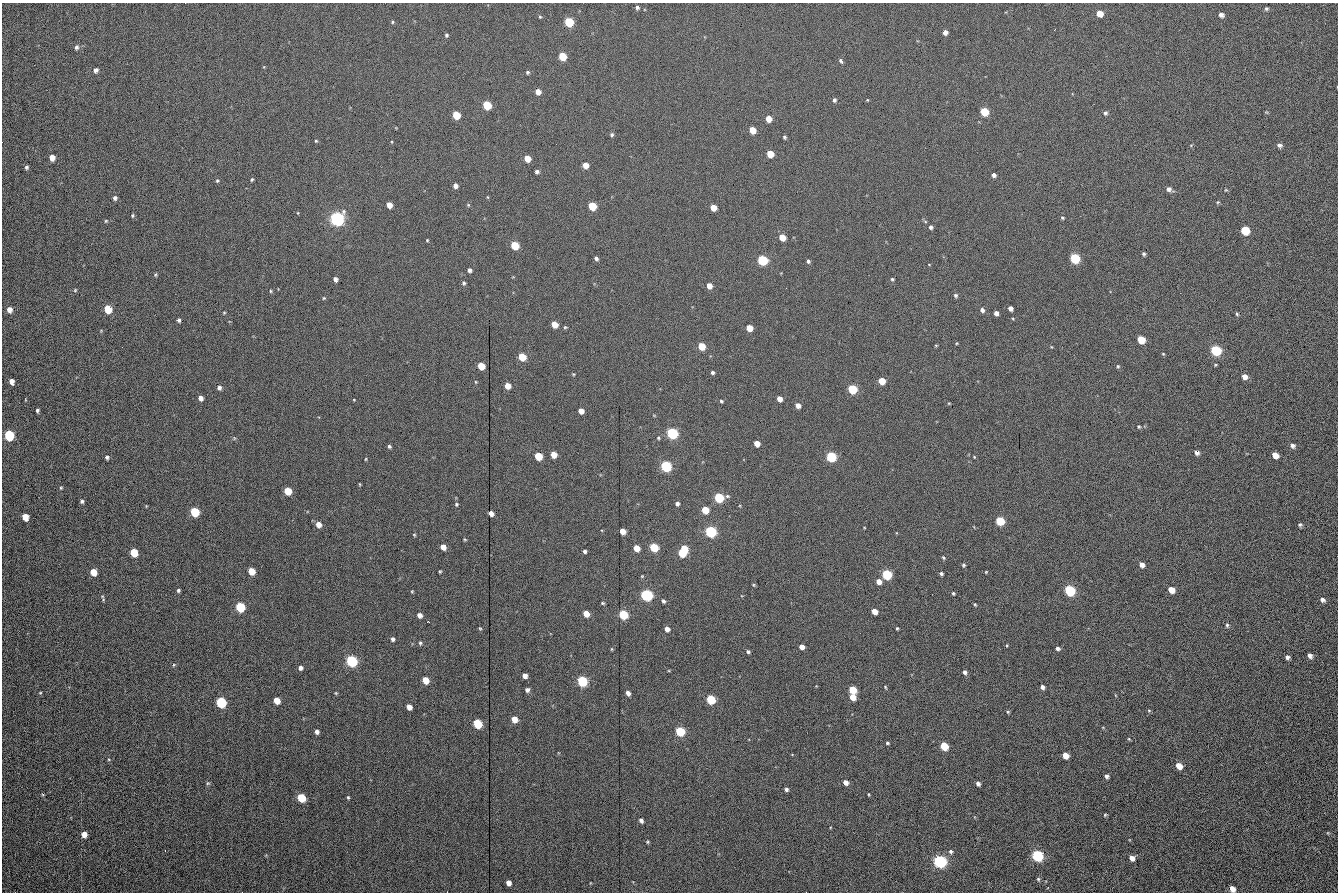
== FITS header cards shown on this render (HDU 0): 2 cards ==
NAXIS1  =                 1336 /fastest changing axis
NAXIS2  =                  890 /next to fastest changing axis

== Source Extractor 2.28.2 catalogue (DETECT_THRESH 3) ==
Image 1336 x 890 px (HDU 0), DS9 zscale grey, 1 PNG px = 1 image px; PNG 1340 x 894 px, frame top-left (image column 1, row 890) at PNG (2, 3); no overlay
Background 274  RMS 19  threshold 56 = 3 sigma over >= 5 px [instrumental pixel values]
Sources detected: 248; all 248 listed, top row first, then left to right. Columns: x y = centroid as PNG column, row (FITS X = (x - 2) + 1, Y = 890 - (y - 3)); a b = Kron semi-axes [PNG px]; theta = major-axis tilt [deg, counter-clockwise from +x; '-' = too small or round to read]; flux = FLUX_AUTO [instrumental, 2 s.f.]
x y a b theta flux
1289 3 2 2 - 3100
637 7 5 4 - 2900
1266 9 5 4 - 2000
1099 13 5 5 - 16000
1221 15 5 4 - 5100
540 17 4 4 - 1300
392 22 4 4 - 1500
569 22 5 5 - 88000
945 32 5 5 - 5900
446 35 4 4 - 2100
76 47 7 5 72 3100
562 56 5 5 - 43000
841 61 7 4 -62 2400
96 70 5 5 - 4700
527 72 4 4 - 2000
538 92 5 4 - 11000
834 100 5 4 - 2900
867 100 4 3 - 950
487 105 5 5 - 63000
984 112 6 5 - 54000
1105 113 6 6 - 2400
456 115 5 5 - 47000
768 119 5 5 - 16000
752 130 5 5 - 26000
612 135 4 4 - 2400
784 137 4 3 - 2100
316 141 4 3 - 1200
1279 145 6 5 - 3600
770 154 5 5 - 29000
52 157 5 5 - 12000
527 158 5 5 - 20000
585 165 5 5 - 14000
26 167 5 4 - 2600
537 171 4 3 - 3300
994 175 4 4 - 3900
252 180 4 3 - 1600
217 181 5 4 - 1600
455 186 4 4 - 6100
1169 189 8 5 -22 5000
1226 190 4 4 - 1200
487 197 5 3 - 970
115 198 5 5 - 3700
1218 202 5 4 - 1400
389 205 5 4 - 12000
468 205 5 5 - 1500
592 206 5 5 - 55000
713 208 5 5 - 19000
298 213 4 2 - 930
132 215 4 4 - 1700
1062 218 5 4 - 1700
337 219 6 6 - 510000
106 221 5 4 - 1300
931 227 4 4 - 3100
1245 230 6 5 - 54000
782 237 5 5 - 24000
427 240 3 3 - 1100
515 245 5 5 - 55000
1144 254 4 3 - 2100
596 258 5 4 - 3300
1075 258 6 5 - 100000
762 260 6 5 - 130000
808 261 5 4 - 2400
929 265 4 3 - 820
469 270 4 4 - 3800
155 275 5 4 - 1500
335 279 4 4 - 4900
892 279 4 3 - 1600
464 283 4 4 - 2200
709 286 5 4 - 12000
75 290 5 4 - 1400
271 291 4 3 - 1300
956 295 5 5 - 2500
324 298 4 4 - 1300
1010 308 5 4 - 5900
108 309 6 5 - 46000
9 310 6 5 - 8800
982 310 5 5 - 4200
224 313 4 3 - 1200
996 313 4 4 - 5000
1237 314 4 4 - 1700
1013 319 4 3 - 1100
179 320 4 4 - 2500
554 324 5 5 - 21000
565 327 5 4 - 1500
749 328 5 5 - 26000
1141 340 6 5 - 38000
957 343 4 3 - 1000
936 345 5 3 - 1100
702 346 5 5 - 37000
1216 350 6 5 - 120000
1163 354 4 4 - 1200
522 357 5 5 - 49000
481 366 5 5 - 37000
1118 366 6 4 -68 1800
712 372 3 3 - 2600
573 374 4 3 - 1200
1244 376 6 5 - 7600
11 381 5 4 - 8000
882 381 5 5 - 31000
475 382 5 3 - 1200
508 386 5 5 - 16000
219 388 5 4 - 4500
852 389 5 5 - 93000
200 398 5 4 - 8000
779 399 5 4 - 11000
354 400 4 3 - 840
721 401 5 4 - 1700
949 403 5 3 - 1100
798 405 5 4 - 11000
37 410 4 3 - 2300
581 411 5 4 - 14000
1139 427 4 4 - 1600
672 433 6 5 - 200000
9 435 6 5 - 120000
234 438 6 4 -72 1400
658 438 5 4 - 1700
757 443 5 4 - 17000
389 446 4 4 - 2400
1293 446 6 6 - 3900
1197 453 5 4 - 5200
554 455 5 4 - 20000
1275 455 6 5 - 15000
538 456 5 5 - 50000
107 457 4 4 - 2500
831 457 5 5 - 140000
974 457 3 3 - 980
366 459 4 3 - 1100
666 466 6 5 - 180000
360 484 5 3 - 1100
61 488 4 3 - 1300
288 491 5 5 - 39000
727 496 6 4 -14 2000
719 498 5 5 - 120000
82 501 4 4 - 2700
456 504 4 4 - 1800
677 504 4 4 - 4200
705 510 5 4 - 39000
194 512 6 5 - 87000
491 513 5 4 - 9200
25 517 5 5 - 20000
1000 521 5 5 - 74000
318 524 5 5 - 11000
1300 525 5 5 - 2700
622 531 5 4 - 18000
711 532 6 5 - 210000
414 535 4 4 - 1300
465 539 4 3 - 1200
443 547 5 4 - 13000
654 547 5 5 - 67000
636 548 5 5 - 19000
684 549 5 4 - 40000
585 551 4 3 - 3200
134 552 6 5 - 49000
682 553 5 5 - 55000
943 558 4 3 - 1600
964 565 4 3 - 2000
1142 565 5 5 - 7500
251 571 5 5 - 27000
440 571 3 3 - 1400
93 572 5 5 - 23000
986 572 3 2 - 1000
887 574 6 5 - 110000
941 574 4 3 - 2300
642 576 4 3 - 1200
879 581 5 4 - 11000
754 585 5 4 - 1400
178 590 4 4 - 2200
1171 590 5 5 - 18000
412 591 4 3 - 1100
1070 591 6 5 - 150000
953 593 4 3 - 1600
647 595 6 5 - 240000
103 599 7 3 -90 1500
1323 600 7 5 -27 4100
663 601 4 3 - 2500
603 603 4 3 - 1600
975 604 4 3 - 1300
240 607 6 5 - 100000
874 611 5 4 - 13000
586 614 5 4 - 20000
623 614 5 5 - 99000
419 615 5 4 - 7200
1227 625 6 4 -81 2200
480 628 5 4 - 1400
897 628 3 3 - 1600
667 629 5 4 - 8800
393 639 4 4 - 3500
420 643 5 4 - 1900
1007 645 3 2 - 1100
802 647 4 4 - 10000
1058 648 5 4 - 3400
612 649 5 3 - 1100
748 652 4 4 - 2600
1310 656 5 4 - 4700
1287 657 4 4 - 3300
351 661 6 5 - 230000
174 665 5 3 - 1100
300 668 5 4 - 4700
965 672 5 4 - 3800
525 676 4 4 - 9400
425 680 5 5 - 26000
582 681 6 5 - 150000
885 687 5 3 - 1300
1042 687 4 4 - 4500
527 690 5 4 - 4200
853 690 5 5 - 46000
40 693 4 3 - 1100
336 693 4 4 - 1300
628 693 5 4 - 6500
853 697 5 5 - 18000
711 699 5 5 - 82000
277 700 5 5 - 20000
221 702 6 5 - 160000
409 707 5 4 - 11000
1149 711 5 4 - 1500
1008 712 4 3 - 1600
514 719 5 5 - 19000
477 724 6 5 - 80000
680 731 6 5 - 94000
317 732 4 4 - 4900
1129 739 4 2 - 1200
887 743 4 3 - 1900
944 746 6 5 - 59000
1065 755 5 5 - 17000
109 760 4 3 - 1000
1179 766 6 5 - 17000
1106 776 4 4 - 3900
846 782 5 5 - 8000
208 783 6 5 - 1900
978 783 4 4 - 4200
786 789 4 4 - 3100
869 794 5 2 - 1100
348 797 4 3 - 1700
301 798 6 5 - 59000
1105 815 4 3 - 1200
641 820 4 4 - 4200
1328 833 5 4 - 1100
84 834 5 5 - 9300
648 842 4 4 - 1600
165 851 3 3 - 1200
951 852 6 5 - 3100
1037 856 6 5 - 200000
1132 858 5 5 - 6800
940 861 6 5 - 330000
1038 879 6 4 -80 2000
508 883 5 4 - 8600
1232 889 6 5 - 8600
447 892 2 2 - 970
At the frame edge (FLAGS 8, measured only in part): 3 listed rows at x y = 1289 3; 1232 889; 447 892